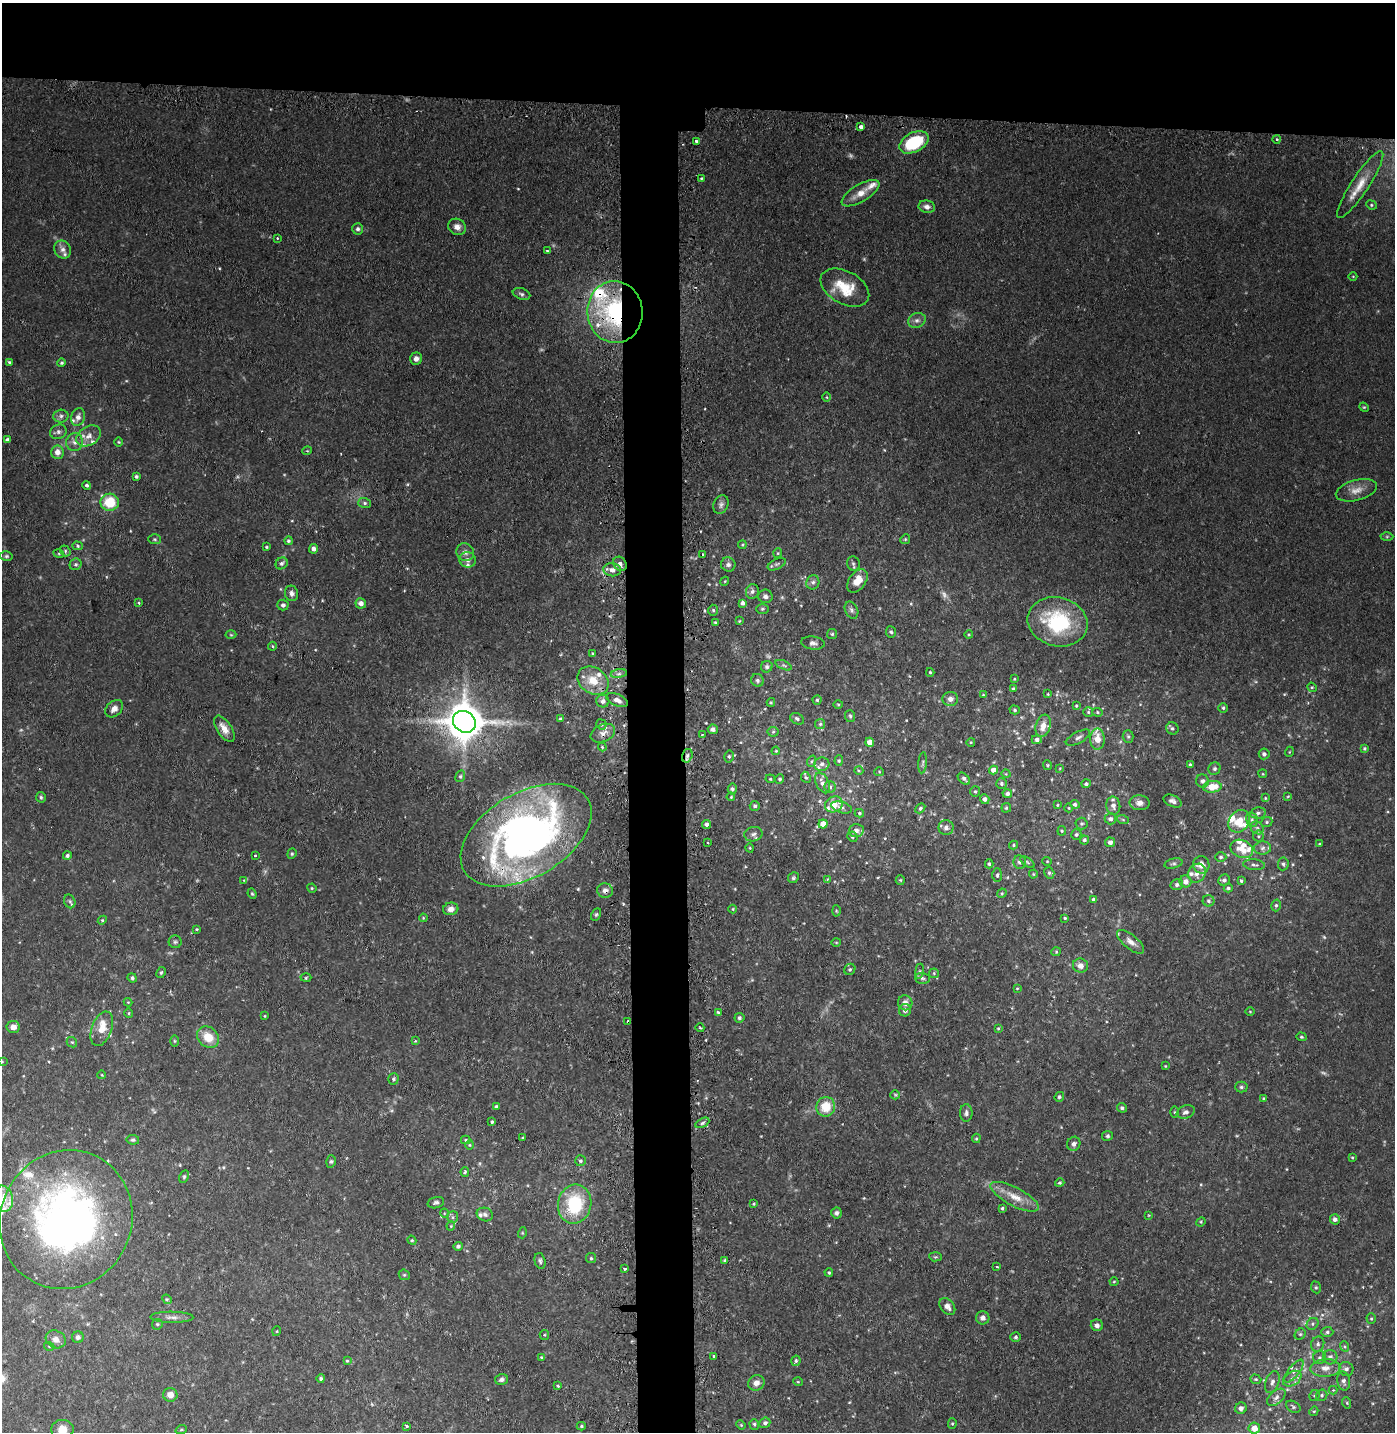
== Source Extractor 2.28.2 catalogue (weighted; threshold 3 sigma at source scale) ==
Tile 2 of 3 x 3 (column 2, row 1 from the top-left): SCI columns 1486-2878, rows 2882-4311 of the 4364 x 4333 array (HDU 1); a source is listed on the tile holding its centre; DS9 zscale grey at full resolution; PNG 1397 x 1434 px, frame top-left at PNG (2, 3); each listed source drawn as its Kron ellipse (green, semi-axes under 4 px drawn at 4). Shown black and unused: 11% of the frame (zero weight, under 2 of 3 exposures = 4% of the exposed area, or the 3 px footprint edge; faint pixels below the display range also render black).
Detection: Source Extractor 2.28.2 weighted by HDU 2 'WHT'; one run over the whole footprint, this tile lists its part. Background 0.105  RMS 0.0083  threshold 0.0376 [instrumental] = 3 sigma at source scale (4.5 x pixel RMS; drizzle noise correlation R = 1.50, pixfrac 1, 0.05/0.05 arcsec/px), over >= 5 px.
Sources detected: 428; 7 too faint to see at this stretch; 2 cosmic-ray / hot-pixel residue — neither listed nor drawn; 33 inside a brighter listed object's ellipse — not listed separately; the other 386 listed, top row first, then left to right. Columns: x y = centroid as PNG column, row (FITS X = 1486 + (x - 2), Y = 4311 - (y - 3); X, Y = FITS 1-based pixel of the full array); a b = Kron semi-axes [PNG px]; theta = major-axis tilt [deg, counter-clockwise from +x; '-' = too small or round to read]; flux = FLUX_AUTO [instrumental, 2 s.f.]
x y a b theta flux
860 127 3 3 - 5.1
1276 139 4 3 - 0.87
696 141 3 3 - 4.5
914 142 15 9 28 49
701 178 3 2 - 0.93
1360 185 40 8 57 15
861 193 21 8 30 11
1371 205 5 4 - 1.2
927 207 8 6 -11 4.2
457 227 9 8 - 4.9
358 229 5 5 - 2
277 238 3 3 - 1.1
63 249 9 8 - 4.5
547 251 4 2 - 0.82
1353 276 4 3 - 0.66
845 288 26 16 -29 25
521 294 9 5 -19 2.4
615 312 31 27 -85 110
917 320 9 7 22 3.4
416 359 6 6 - 3.5
9 362 4 3 - 1.1
61 363 4 4 - 1.3
827 397 5 3 - 0.76
1364 407 5 4 - 0.97
61 416 7 6 - 2.8
78 417 9 7 73 4.1
58 432 8 7 - 2.9
89 436 13 9 32 6.7
7 440 4 4 - 2.6
75 442 9 8 - 4.2
119 442 5 3 - 0.83
307 451 5 3 - 0.74
57 452 7 6 - 5.9
136 476 4 4 - 1.7
87 485 4 4 - 1.8
1356 490 21 10 15 9.2
110 502 9 8 - 26
365 503 6 5 - 1.8
721 505 10 7 67 2.9
1387 536 6 4 1 1.2
155 539 6 5 - 1.4
905 539 5 4 - 1
288 541 4 4 - 1.5
742 545 4 3 - 0.81
78 546 5 4 - 1.2
267 547 4 3 - 1.1
313 549 4 4 - 3.6
65 551 6 5 - 1.3
465 552 9 8 - 4
778 553 5 4 - 0.98
59 554 5 3 - 0.82
703 555 3 2 - 1.3
6 556 6 5 - 1.4
467 560 8 7 - 4.4
282 563 6 5 - 2.3
76 564 6 5 - 2
620 564 7 6 - 3.9
777 564 9 5 26 2.2
853 564 7 6 - 1.7
728 565 7 7 - 2.8
612 570 9 6 -5 4.8
725 581 4 3 - 0.72
857 581 13 8 54 12
813 582 7 6 - 2.7
752 591 7 6 - 3
291 593 8 6 -74 3.4
765 596 7 6 - 2.9
139 603 3 3 - 1.1
361 603 5 5 - 5.1
742 603 4 3 - 2.5
283 605 5 5 - 2.9
762 609 6 5 - 1.4
713 610 5 4 - 1.3
851 610 9 6 -64 2.8
739 621 4 3 - 0.74
715 622 3 3 - 0.95
1058 622 30 24 -14 66
891 632 5 5 - 1.6
832 634 5 5 - 1.2
969 634 4 4 - 0.95
231 635 5 3 - 0.82
813 643 12 6 -7 3.3
272 646 4 4 - 0.92
592 653 3 3 - 0.74
784 665 8 4 -23 1.8
767 667 6 5 - 1.9
930 672 4 3 - 1
619 674 8 4 8 2.2
1014 679 4 3 - 0.83
757 680 7 6 - 2.1
593 681 17 13 -32 18
1312 687 5 4 - 1
1013 689 4 3 - 1.4
1048 694 3 3 - 0.74
983 695 4 4 - 0.7
950 699 8 7 - 4
617 700 11 6 -23 5.3
817 700 4 4 - 1.4
603 701 6 6 - 3.2
771 702 4 4 - 0.99
838 704 5 3 - 0.78
1076 706 4 3 - 0.99
1223 708 5 5 - 1.5
114 709 10 7 45 4.7
1015 710 5 4 - 1.3
1088 712 5 5 - 1.2
1097 712 5 4 - 1.2
850 716 6 5 - 1.5
560 719 3 3 - 1.3
797 719 7 5 -28 2.3
464 722 12 10 -36 2600
601 724 5 5 - 1.8
820 724 5 5 - 1.4
1043 726 11 7 73 7.9
1172 728 6 6 - 1.8
224 729 15 7 -57 8.2
713 729 5 5 - 2.5
773 732 5 5 - 1.2
603 733 13 8 25 5.4
702 734 3 2 - 0.66
1128 736 6 5 - 1.4
1078 738 13 5 28 3.2
1097 739 10 7 -89 11
1037 740 5 4 - 2.7
870 742 4 4 - 7.5
971 742 4 3 - 0.69
602 747 4 3 - 0.88
1365 748 4 4 - 1.3
776 751 4 3 - 0.76
1289 752 5 3 - 0.67
1264 754 5 5 - 2.6
687 756 7 5 73 2.3
729 756 6 4 78 1.5
812 761 6 4 70 1.2
839 761 5 4 - 1.2
923 763 10 4 85 1.6
822 764 7 6 - 3.3
1047 765 5 4 - 1.1
1190 765 3 3 - 1.4
1060 768 4 2 - 0.61
1214 769 6 6 - 2
994 770 4 4 - 6.4
859 771 4 3 - 0.79
879 772 5 4 - 0.86
1006 774 4 3 - 0.68
1263 774 4 3 - 0.77
460 776 6 4 68 1.4
806 777 6 4 -65 1.3
770 779 5 4 - 1.1
780 779 5 4 - 1.4
964 779 7 4 -41 2.5
1202 781 6 6 - 3.3
823 783 11 6 -63 5.1
1001 784 5 5 - 1.5
1086 784 4 4 - 1.7
830 787 5 5 - 1.7
1212 787 9 5 7 17
732 789 5 4 - 1.6
975 791 5 5 - 1.4
1007 794 5 4 - 2.2
1288 796 4 3 - 0.74
41 797 5 5 - 1.4
731 797 4 3 - 0.76
1265 798 4 4 - 0.81
985 799 5 4 - 2.8
1172 801 9 5 -25 3
1140 803 10 7 -1 4.9
834 804 9 7 27 14
1075 804 5 4 - 2
1057 805 4 3 - 0.79
755 806 5 5 - 1.8
1113 806 9 7 -85 4.4
841 807 11 5 -17 2.4
920 808 6 4 48 1.5
1006 808 5 4 - 0.98
1069 808 4 3 - 0.68
859 813 4 4 - 1.2
1258 813 8 5 10 2.1
1110 819 5 5 - 3
1123 820 6 4 -20 1.2
1252 820 7 5 -77 2.4
1239 821 12 10 50 15
1267 822 6 5 - 1.5
707 824 4 4 - 2.6
823 824 4 4 - 11
1082 824 6 6 - 1.5
946 828 7 7 - 3.4
1257 828 7 6 - 2.5
856 831 7 6 - 3.4
1062 831 4 4 - 0.99
753 834 9 7 11 3.1
1076 834 5 5 - 1.5
526 835 72 42 30 390
1258 836 5 5 - 1.6
852 837 5 4 - 1.5
1084 840 4 4 - 1.5
1110 842 5 5 - 3.8
708 843 3 2 - 1.4
1319 844 3 2 - 0.64
1014 845 4 4 - 1.1
750 848 4 3 - 0.74
1262 848 8 6 5 3
1242 849 11 9 -24 9.1
292 854 5 4 - 1.2
67 856 4 4 - 1.9
255 856 3 3 - 1.5
1221 857 6 4 -1 1.7
1047 861 5 4 - 0.92
1020 862 7 6 - 2.6
1027 862 8 4 -36 1.4
1174 863 9 5 13 1.9
989 864 4 4 - 1.5
1283 864 6 5 - 2
1201 865 9 8 - 8.8
1254 865 11 5 -4 2.4
1049 873 6 5 - 1.6
1197 873 10 8 60 6
1033 874 4 4 - 0.83
997 875 7 4 88 1.4
793 878 6 5 - 1.4
827 879 3 3 - 0.63
244 880 4 4 - 0.8
900 880 5 4 - 1
1224 880 6 5 - 2.5
1186 881 6 6 - 5.7
1241 881 4 3 - 1.2
1177 885 6 5 - 2.2
312 888 5 4 - 0.97
1228 888 4 4 - 1.4
605 891 8 7 - 3.8
1002 893 5 4 - 1
252 894 5 4 - 1.1
1093 899 4 4 - 2.1
70 901 7 5 -67 1.6
1208 901 6 5 - 1.9
1276 905 6 4 75 1.7
451 909 8 6 14 4.4
733 909 4 4 - 0.83
836 911 5 3 - 0.81
596 914 6 4 62 1.4
423 918 4 3 - 0.75
1065 918 3 3 - 0.89
102 920 4 4 - 1
197 929 4 3 - 0.9
175 942 6 6 - 1.7
836 942 5 3 - 0.85
1131 942 16 7 -39 5.4
1056 952 5 4 - 0.94
1080 966 7 7 - 4.9
850 969 6 5 - 1.5
919 971 8 4 82 1.7
161 972 6 4 62 1.2
934 973 5 5 - 1.1
132 978 5 4 - 2
306 978 5 3 - 1
922 978 7 5 -2 1.9
1017 988 4 3 - 0.71
128 1002 4 4 - 0.79
905 1003 7 7 - 4.9
905 1010 6 6 - 3
1250 1012 5 3 - 0.76
129 1013 5 3 - 0.93
718 1013 3 3 - 2.7
265 1016 3 3 - 0.73
739 1018 5 5 - 1.9
628 1022 3 3 - 3.3
13 1027 6 6 - 5.9
700 1028 4 3 - 0.79
998 1028 4 3 - 0.83
102 1029 18 10 70 13
208 1037 12 9 -42 15
1301 1037 5 4 - 1.1
174 1041 6 4 -89 1
415 1041 4 4 - 0.77
72 1042 6 4 -42 1.1
2 1061 4 4 - 0.72
1165 1066 3 3 - 0.64
102 1075 4 3 - 0.66
393 1079 6 5 - 1.8
1241 1087 6 5 - 1.9
895 1095 5 4 - 1
1059 1097 5 4 - 1.4
1263 1098 4 3 - 0.75
496 1107 4 3 - 1.7
826 1107 10 9 - 18
1122 1108 5 4 - 1.4
1174 1112 5 3 - 0.94
1186 1112 9 6 21 3.4
966 1113 9 6 90 2.5
492 1122 4 3 - 1.3
702 1123 7 4 28 1.7
1108 1136 5 5 - 1.4
523 1138 3 3 - 0.95
976 1138 5 4 - 0.97
133 1140 6 5 - 1.6
466 1140 4 4 - 1
1074 1144 7 6 - 3
470 1145 5 3 - 0.82
1352 1157 3 3 - 0.82
331 1161 6 5 - 1.4
581 1161 5 5 - 1.9
465 1172 5 4 - 1.3
184 1177 7 4 64 1.3
1060 1183 5 4 - 1.2
1015 1197 27 9 -28 14
3 1199 13 10 -79 13
436 1203 8 5 16 2.4
575 1204 19 16 77 51
754 1204 4 3 - 0.92
1002 1208 3 3 - 1.2
444 1213 5 3 - 0.75
836 1213 5 5 - 2.1
485 1214 8 6 -19 2.6
1149 1215 4 2 - 0.61
453 1217 6 5 - 2
1335 1219 5 5 - 3.2
66 1220 70 65 64 440
1201 1222 5 4 - 1
451 1226 4 4 - 0.91
522 1233 5 3 - 0.82
412 1240 5 4 - 1
458 1246 5 4 - 2.3
935 1257 6 4 -5 1.3
591 1258 5 5 - 1.3
540 1261 8 5 -75 2.1
725 1261 4 4 - 1.6
997 1267 3 2 - 0.87
625 1269 3 2 - 1.8
829 1272 4 3 - 1.1
404 1275 6 5 - 1.2
1114 1282 4 4 - 0.88
1316 1287 6 5 - 1.4
167 1299 5 4 - 1
947 1306 9 6 -50 4.5
172 1317 21 5 -1 4.6
983 1318 7 6 - 3.5
1371 1319 5 4 - 1.2
157 1324 6 5 - 1.3
1312 1324 6 5 - 1.9
1097 1325 6 5 - 3.3
277 1331 5 3 - 0.69
1327 1332 6 5 - 1.7
1300 1334 6 5 - 1.5
544 1335 5 4 - 0.98
78 1337 6 5 - 2.8
1016 1337 5 5 - 1.4
56 1339 10 8 -27 5.9
1318 1344 8 6 69 2.6
49 1346 5 3 - 0.73
1344 1346 5 3 - 1.1
714 1356 3 3 - 1.5
541 1357 4 4 - 0.85
1330 1357 7 7 - 3.3
1320 1358 6 6 - 2.1
347 1361 3 3 - 0.77
796 1361 5 4 - 1.7
1325 1368 15 9 3 7.1
1346 1369 7 6 - 3.2
1294 1371 14 5 51 3.9
321 1379 4 4 - 1.7
501 1379 6 5 - 2.5
1256 1379 6 4 -19 1.2
1292 1379 10 7 32 4.2
1344 1381 9 6 -78 3.2
798 1382 5 3 - 0.77
1272 1382 11 6 71 3.7
756 1383 8 7 - 5.3
558 1386 4 3 - 1.1
1333 1390 4 4 - 0.82
170 1395 7 7 - 5.9
1315 1395 6 5 - 1.6
1322 1395 6 5 - 1.7
1276 1397 11 6 40 3.4
1347 1403 6 3 -72 1.1
1293 1407 8 5 -32 1.7
1241 1408 6 5 - 2.9
1314 1411 5 3 - 0.82
765 1423 5 5 - 2.3
754 1424 5 4 - 1.5
952 1424 5 4 - 1.2
741 1425 5 4 - 0.83
406 1426 3 3 - 2.3
581 1426 4 4 - 1.2
1254 1428 5 5 - 8.5
62 1429 11 9 5 8.3
181 1430 6 3 19 1
Overlapping masked pixels (flux is a lower limit): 5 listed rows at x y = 615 312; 687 756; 526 835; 605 891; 628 1022
Isophote crosses this tile's border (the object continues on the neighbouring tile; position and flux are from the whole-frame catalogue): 3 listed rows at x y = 2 1061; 3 1199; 62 1429